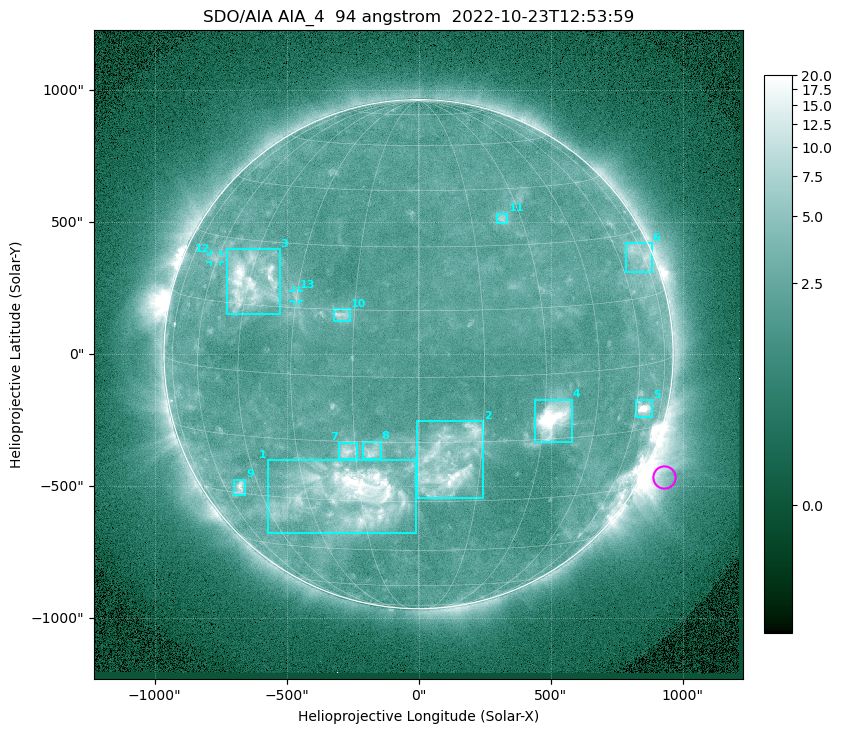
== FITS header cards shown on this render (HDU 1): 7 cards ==
TELESCOP= 'SDO/AIA '           / For AIA: SDO/AIA
INSTRUME= 'AIA_4   '           / For AIA: AIA_ATA1, AIA_ATA2, AIA_ATA3 or AIA_AT
WAVELNTH=                   94 / [angstrom] Wavelength
WAVEUNIT= 'angstrom'           / Wavelength unit: angstrom
DATE-OBS= '2022-10-23T12:53:59.121' / [ISO] Date when observation started; ISO 8
CTYPE1  = 'HPLN-TAN'           / CTYPE1: HPLN
CTYPE2  = 'HPLT-TAN'           / CTYPE2: HPLT

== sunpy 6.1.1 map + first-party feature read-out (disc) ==
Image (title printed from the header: SDO/AIA AIA_4  94 angstrom  2022-10-23T12:53:59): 1024 x 1024 px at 2.4 arcsec/px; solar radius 964 arcsec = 402 px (full disc in frame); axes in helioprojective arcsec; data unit not stated in the header (colour bar unlabelled)
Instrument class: DISC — disc imager (sunpy class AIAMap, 94 A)
Bright regions (active regions / flare kernels): reference = the median radial profile (limb darkening/brightening removed); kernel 9 px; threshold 5 sigma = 2.87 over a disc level ~2.23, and >= 1.15x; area >= 12 px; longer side >= 10 px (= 24 arcsec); searched inside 0.97 R_sun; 13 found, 13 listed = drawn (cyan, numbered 1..; 2 of them under ~33 arcsec drawn as corner ticks so the feature stays visible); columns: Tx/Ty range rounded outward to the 5 arcsec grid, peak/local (2 s.f.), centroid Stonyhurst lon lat
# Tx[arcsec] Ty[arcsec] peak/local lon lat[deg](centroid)
1 -570..-10 -680..-400 12 -18 -28
2 -10..245 -545..-255 7.4 +7 -20
3 -730..-525 150..400 8.9 -44 +20
4 440..580 -335..-170 19 +32 -10
5 825..885 -240..-175 17 +64 -10
6 785..885 310..420 3.4 +71 +25
7 -305..-230 -395..-335 4.8 -17 -17
8 -210..-145 -395..-330 4.4 -11 -17
9 -700..-655 -535..-475 6 -53 -28
10 -325..-260 125..170 4.3 -18 +14
11 295..335 495..535 3.2 +24 +37
12 -790..-750 350..380 2.8 -61 +25
13 -475..-450 200..240 2.6 -30 +18
Off-limb structures (1.02-1.3 R_sun): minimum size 162 px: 5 found; the strongest spans PA ~225..265 deg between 1.02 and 1.3 R_sun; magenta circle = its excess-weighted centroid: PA ~245 deg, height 1.08 R_sun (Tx ~930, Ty ~-465 arcsec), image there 3.2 x the reference